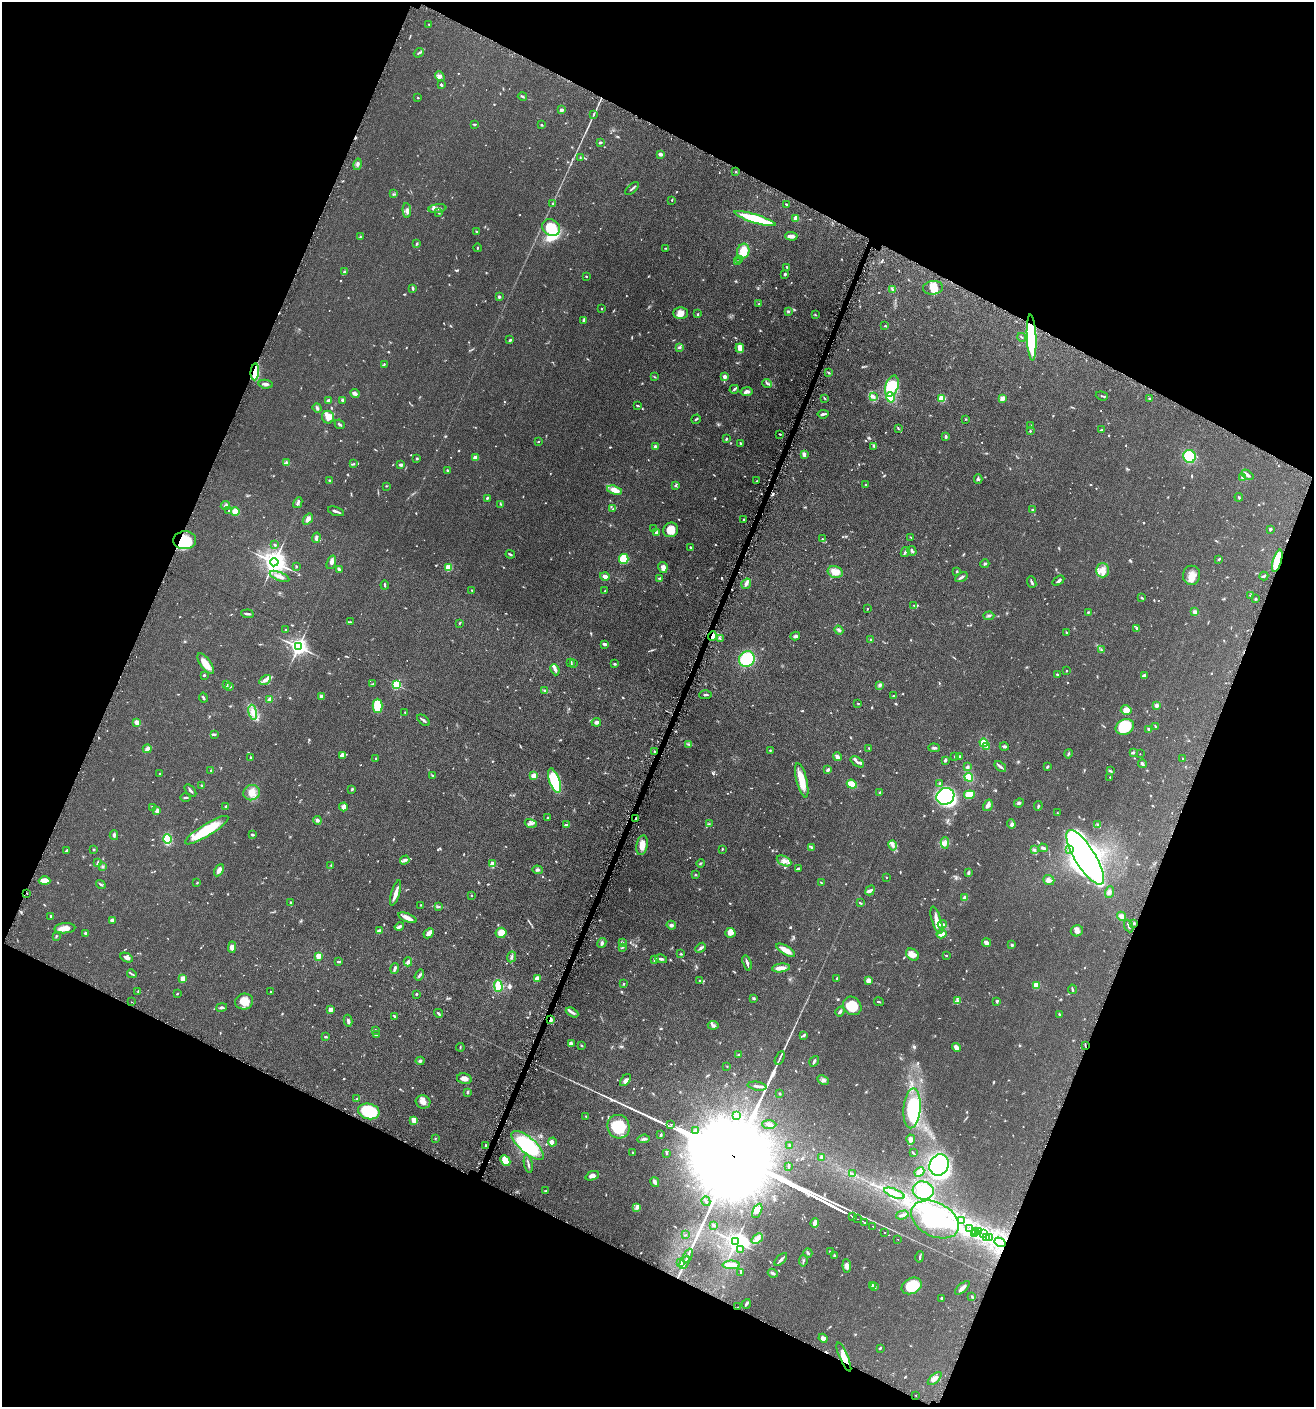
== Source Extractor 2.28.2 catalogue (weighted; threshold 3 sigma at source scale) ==
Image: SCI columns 139-5385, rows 16-5633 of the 5662 x 5646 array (HDU 1 of 3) = the unmasked area's bounding box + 8 px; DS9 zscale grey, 4 x 4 block average (1 PNG px = mean of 4 x 4 image px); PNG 1316 x 1409 px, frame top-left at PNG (2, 2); each listed source drawn as its Kron ellipse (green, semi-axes under 4 px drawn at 4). Shown black and unused: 44% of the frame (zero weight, under 3 of 6 exposures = <1% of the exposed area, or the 3 px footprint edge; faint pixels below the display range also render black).
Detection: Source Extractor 2.28.2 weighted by HDU 2 'WHT'. Background 0.0496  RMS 0.0059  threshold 0.0241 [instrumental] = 3 sigma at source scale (4.09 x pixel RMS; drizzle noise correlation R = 1.36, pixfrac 0.8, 0.05/0.05 arcsec/px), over >= 5 px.
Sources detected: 1035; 9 too faint to see at this stretch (4 x 4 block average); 5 inside a brighter object's white glare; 8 cosmic-ray / hot-pixel residue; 2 long thin detections or spike segments (spike, bleed or trail) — neither listed nor drawn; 17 coinciding with a brighter row at this scale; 60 inside a brighter listed object's ellipse — not listed separately; of the other 934, all 500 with FLUX_AUTO >= 2.04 (the completeness limit of this list) listed and drawn (434 fainter detections not listed), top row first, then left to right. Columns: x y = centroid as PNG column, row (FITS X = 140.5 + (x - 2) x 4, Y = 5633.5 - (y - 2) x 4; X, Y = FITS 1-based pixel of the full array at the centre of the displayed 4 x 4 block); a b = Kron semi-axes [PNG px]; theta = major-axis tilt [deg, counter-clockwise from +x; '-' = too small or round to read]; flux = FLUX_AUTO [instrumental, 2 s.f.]
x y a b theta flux
429 24 2 2 - 2.1
419 53 5 2 - 3.9
440 76 5 3 - 8.2
441 85 3 2 - 4.7
522 96 5 2 - 3.7
418 98 2 2 - 2.3
561 110 3 2 - 8
593 114 3 2 - 2.9
474 124 4 2 - 2.9
542 125 4 2 - 2.4
600 142 3 2 - 4.9
660 154 3 2 - 13
580 157 2 2 - 2.3
357 164 6 2 75 4.8
736 172 2 2 - 3.4
632 188 8 2 41 6.1
394 194 4 2 - 3
672 200 3 2 - 2.1
553 204 3 2 - 3.6
786 204 3 2 - 2.3
437 209 9 2 7 7.9
407 210 7 3 -88 8.8
439 213 3 2 - 2.1
796 218 4 2 - 21
755 219 22 3 -17 160
551 227 9 8 - 64
476 231 3 2 - 3.1
791 236 6 3 -4 18
360 237 3 2 - 2.1
416 244 4 2 - 2.7
477 248 4 2 - 2.2
666 248 3 2 - 2.1
743 251 7 6 - 47
740 260 3 2 - 2.2
738 261 2 2 - 2.3
787 267 3 2 - 3
345 272 4 2 - 2.2
785 274 3 2 - 4
586 276 2 2 - 2.7
413 288 3 2 - 6.6
933 288 10 7 8 28
892 289 2 2 - 2.7
499 297 2 2 - 20
759 304 2 2 - 2.3
601 309 2 2 - 2.1
788 311 3 2 - 3.8
680 313 7 6 - 22
698 314 2 2 - 4
815 315 3 2 - 2.7
583 320 3 2 - 4.1
885 326 3 2 - 2.1
1022 337 4 2 - 2.3
1032 337 23 4 -87 290
510 340 4 2 - 3.7
679 348 3 2 - 3.8
740 348 4 2 - 46
384 364 3 2 - 2.5
255 372 8 4 85 86
829 373 2 2 - 2.2
725 376 4 3 - 9.6
655 377 3 2 - 2.4
767 383 5 2 - 4.9
266 384 7 3 -7 8.8
892 386 11 6 71 88
734 389 4 2 - 4.2
747 392 6 3 9 11
355 394 5 4 - 7.3
1102 396 6 2 -18 3.9
874 397 3 3 - 4.8
890 397 5 4 - 47
825 398 4 2 - 2.2
942 398 4 3 - 38
1002 398 2 2 - 68
1149 398 3 2 - 2.1
342 400 3 2 - 4.8
328 401 3 2 - 6.8
637 406 4 2 - 2.7
317 408 5 3 - 5.8
823 414 6 2 7 6.9
328 417 6 6 - 27
696 419 5 2 - 3.5
966 419 2 2 - 2.7
340 424 5 2 - 4.7
1031 426 3 2 - 2.8
898 428 3 2 - 2.3
1101 430 4 2 - 3.2
1030 431 2 2 - 3
780 434 3 2 - 3.6
946 437 4 2 - 4.5
726 439 3 2 - 4.8
538 442 3 2 - 2.1
740 443 3 2 - 4.7
655 446 2 2 - 22
874 446 3 2 - 3
804 454 3 2 - 14
1189 456 6 6 - 89
417 458 2 2 - 3.8
475 458 2 2 - 60
286 462 4 3 - 6.5
354 464 2 2 - 2.7
401 465 3 2 - 11
447 470 4 2 - 2.9
1247 475 6 2 -37 12
1243 477 2 2 - 39
978 479 4 3 - 6.4
330 480 3 2 - 3.6
757 481 2 2 - 2.8
866 485 3 2 - 3.5
386 486 3 2 - 2.1
675 486 3 3 - 3.9
615 490 8 4 -17 23
1239 497 4 2 - 3.5
487 498 2 2 - 4
298 503 6 3 61 7.3
500 504 3 2 - 2.1
225 505 5 3 - 4.8
613 509 3 2 - 2.1
1032 509 3 2 - 2.1
229 510 2 2 - 2.5
235 511 4 4 - 25
336 511 8 2 -19 9.1
308 519 6 3 54 12
743 519 2 2 - 4.7
653 529 3 2 - 2.2
1270 529 3 2 - 4.5
671 530 8 7 - 36
656 533 3 2 - 9.4
911 537 3 2 - 2.4
316 538 5 3 - 7.4
822 539 3 2 - 3.5
185 540 11 9 6 91
275 545 3 2 - 4.5
690 547 2 2 - 4.1
912 551 5 2 - 8.3
905 552 5 2 - 5.3
510 554 5 2 - 4.8
624 559 5 4 - 65
1219 559 3 2 - 4.1
1277 561 11 4 74 120
274 562 4 4 - 2800
331 562 7 4 72 11
985 564 4 2 - 4
296 566 2 2 - 3.2
663 567 5 4 - 15
448 568 2 2 - 140
339 570 4 2 - 6.5
1103 570 7 6 - 27
957 571 3 2 - 3.6
835 572 8 5 -13 31
1192 575 9 8 - 27
279 576 10 3 -22 18
605 576 5 3 - 15
1264 576 4 2 - 5.7
961 577 7 2 31 6.8
659 578 3 2 - 2.8
1058 581 6 3 35 7
1032 582 6 2 -69 5.5
746 584 5 3 - 9.3
385 585 4 2 - 3.8
472 590 3 2 - 2.7
605 591 3 2 - 2.5
1251 596 3 2 - 2.1
1142 598 4 2 - 2.9
1255 599 3 2 - 2.8
914 605 3 2 - 2.7
867 609 2 2 - 2.3
1088 612 3 2 - 2.6
1195 612 4 3 - 7.4
248 614 6 2 -7 7.8
989 616 5 2 - 4.2
350 622 3 2 - 2.7
459 623 3 2 - 2.5
1137 628 4 3 - 5.5
285 630 2 2 - 3.4
839 630 5 3 - 5.6
1067 632 2 2 - 2.6
712 636 5 2 - 13
795 636 5 3 - 6.3
720 639 2 2 - 2.1
871 640 3 3 - 4.3
604 644 3 2 - 8.6
298 647 3 3 - 1500
1101 650 3 2 - 2.3
747 659 8 7 - 130
571 662 3 2 - 2.6
206 663 12 5 -54 41
573 663 2 2 - 2.3
614 664 2 2 - 5.3
555 670 6 2 -66 7.5
1066 671 2 2 - 4
1057 674 2 2 - 3.2
204 675 2 2 - 12
1144 676 3 3 - 12
265 680 6 4 31 11
226 684 3 2 - 3
373 684 3 2 - 2
396 685 2 2 - 340
880 685 4 3 - 6.2
230 686 3 2 - 4.4
545 690 3 2 - 3.2
705 695 6 2 2 5.1
321 696 2 2 - 35
894 696 4 3 - 4
203 698 5 2 - 3.9
269 699 3 2 - 11
858 703 2 2 - 2.7
1157 705 2 2 - 43
377 706 7 5 90 64
1126 710 5 4 - 25
253 712 7 4 -79 22
405 712 2 2 - 3.6
423 720 7 2 -40 5.8
137 722 4 3 - 17
596 722 5 3 - 8.3
1155 726 3 2 - 2.3
1125 727 9 7 25 120
1149 729 3 2 - 7.4
215 735 3 2 - 3.3
984 743 4 4 - 25
688 744 3 2 - 2.8
987 747 3 2 - 5
1004 747 4 2 - 5.6
869 748 3 2 - 2.2
934 748 6 3 -1 5.5
147 749 4 3 - 15
770 751 2 2 - 2.4
654 752 2 2 - 8.8
1133 752 3 3 - 4.2
1068 754 5 2 - 3.7
1140 754 2 2 - 2.3
342 755 4 3 - 15
955 756 2 2 - 2.4
959 756 3 2 - 2.8
837 757 4 3 - 14
250 758 3 2 - 2.6
376 758 2 2 - 2
1183 758 3 2 - 2.2
945 760 3 2 - 7.3
857 762 7 2 -35 7.9
1142 764 4 3 - 7.2
967 767 3 3 - 5.5
1000 767 7 2 -39 5.9
1047 767 3 2 - 3
211 770 3 2 - 2.2
828 770 3 3 - 5.5
1110 771 4 2 - 4.4
159 774 2 2 - 2.9
432 775 4 2 - 2.9
534 776 3 2 - 43
969 777 4 3 - 44
1110 777 2 2 - 3.4
802 780 17 5 -76 61
554 781 12 5 -71 170
940 783 2 2 - 9.7
852 784 5 3 - 55
201 785 2 2 - 2.1
352 789 4 2 - 2.9
190 791 7 2 -47 5.8
252 793 8 7 - 26
879 793 4 2 - 3.6
969 795 5 4 - 33
945 796 9 8 - 310
185 797 5 2 - 4.3
1019 803 5 2 - 3.8
988 805 6 4 58 10
226 806 3 2 - 3.5
1038 806 5 2 - 3.6
153 807 3 2 - 3.3
343 807 4 4 - 11
157 811 4 3 - 10
1057 813 2 2 - 2.1
547 817 2 2 - 4
636 819 3 2 - 3.8
317 820 4 4 - 6.1
531 823 6 2 -17 7.3
567 824 3 3 - 6.8
709 824 2 2 - 2.3
1011 824 5 3 - 8.9
1098 825 3 2 - 2.7
207 830 25 6 32 120
114 835 5 2 - 5.4
253 835 4 2 - 4.1
167 839 5 3 - 78
945 843 5 2 - 7.2
642 845 10 5 79 28
893 845 5 3 - 8.2
811 847 3 2 - 2.8
1043 848 5 3 - 4.7
94 849 2 2 - 2.8
722 849 3 2 - 2.8
1070 849 4 2 - 4.1
1034 850 3 2 - 3.2
66 851 3 2 - 4.1
1085 857 31 10 -58 1900
405 860 5 2 - 5.3
784 861 8 4 -26 15
97 863 3 2 - 3.7
700 863 4 2 - 2.3
492 864 2 2 - 79
331 865 2 2 - 2.1
103 867 2 2 - 2.7
798 869 3 2 - 6.1
219 870 6 3 59 18
537 870 5 2 - 5.2
968 873 4 3 - 3.9
695 875 2 2 - 3.3
886 877 2 2 - 2.6
1049 880 5 4 - 10
45 881 6 4 -2 30
821 882 3 2 - 2.1
197 883 2 2 - 2.4
101 884 5 2 - 4
870 890 5 4 - 8.1
1109 892 6 3 72 7.9
27 893 2 2 - 5.1
395 893 13 2 73 24
471 895 2 2 - 4.5
964 898 2 2 - 12
291 902 3 2 - 3.1
860 903 4 2 - 4
421 905 3 2 - 2.6
438 907 4 2 - 2.8
51 916 3 2 - 4.4
1121 916 5 3 - 14
407 918 9 3 -21 19
112 920 3 3 - 15
937 920 14 4 -74 40
1134 923 2 2 - 3.5
942 924 4 3 - 5.9
671 925 5 4 - 6.4
1129 926 6 2 -66 7
399 927 5 2 - 7.7
65 928 10 5 4 26
379 931 3 3 - 10
1077 931 6 5 - 14
85 933 2 2 - 5.8
429 933 5 4 - 14
501 933 5 5 - 42
730 933 5 4 - 19
942 934 5 3 - 24
56 936 4 2 - 2.4
602 943 5 3 - 7.3
622 943 3 2 - 3.6
987 943 5 2 - 24
1012 945 3 3 - 3.5
232 947 6 4 86 12
622 947 4 2 - 4.4
701 948 6 2 40 6.3
786 950 10 4 -31 25
681 954 2 2 - 3.8
912 955 7 5 -38 21
946 955 2 2 - 2.1
318 956 2 2 - 120
511 957 5 2 - 6
127 958 6 3 -26 12
661 959 6 3 -13 6.6
655 960 4 3 - 5.5
338 961 3 2 - 4.6
408 962 4 3 - 6.4
747 963 8 2 -73 7.1
781 968 9 4 7 18
395 969 5 2 - 8.5
132 974 5 2 - 3.7
419 975 6 2 57 5.1
537 978 4 3 - 13
837 978 3 2 - 4.3
183 979 2 2 - 81
869 980 4 3 - 13
700 981 3 2 - 3.8
624 984 2 2 - 2.1
1036 985 2 2 - 140
498 986 6 3 -89 66
1072 989 5 2 - 3.7
138 991 3 2 - 2.1
271 992 2 2 - 2.3
177 994 2 2 - 3.2
417 994 3 2 - 2.1
753 998 3 2 - 3.9
957 1001 3 2 - 4.2
997 1001 3 2 - 6.4
131 1002 2 2 - 4.7
244 1002 9 8 - 42
879 1002 5 2 - 2.7
852 1006 10 8 -44 80
221 1007 5 3 - 5.7
331 1009 4 3 - 13
840 1011 5 2 - 6.9
572 1012 7 3 -28 8.4
438 1013 4 2 - 4.8
1059 1014 3 2 - 4.5
395 1016 3 2 - 4.4
550 1019 4 2 - 6.1
348 1021 6 3 -80 7.2
713 1025 5 3 - 7.2
375 1030 3 2 - 2.2
376 1034 3 2 - 2.5
804 1035 3 2 - 4.9
325 1037 3 2 - 3.7
571 1044 3 3 - 13
581 1045 4 2 - 2.6
1085 1045 3 2 - 2.2
460 1047 4 2 - 2.8
956 1047 5 3 - 21
739 1055 3 2 - 3.5
780 1058 7 2 64 5.7
420 1061 4 3 - 4.4
814 1061 5 2 - 5
727 1066 2 2 - 2.1
464 1079 7 5 -13 14
625 1080 7 3 50 10
823 1080 6 2 -25 5.5
757 1086 9 2 -9 8.5
467 1092 3 2 - 6.9
779 1094 3 2 - 2.4
356 1099 3 2 - 2.5
423 1102 7 6 - 16
912 1108 20 8 86 180
369 1111 11 7 -13 170
736 1115 3 3 - 3.9
586 1116 2 2 - 3.2
414 1120 3 3 - 29
671 1124 2 2 - 32
769 1124 7 3 -1 8.2
619 1127 12 11 - 110
696 1131 3 3 - 6.7
661 1135 3 2 - 4.7
435 1138 2 2 - 2.1
644 1139 6 2 6 5.9
911 1140 5 4 - 9.7
552 1142 4 3 - 10
528 1145 20 8 -41 210
789 1145 3 2 - 3
486 1146 3 2 - 4.8
633 1152 3 2 - 2.6
666 1153 2 2 - 3
913 1153 3 2 - 2.9
822 1157 3 3 - 6.3
505 1161 6 4 -45 37
528 1164 9 2 -79 7.3
939 1165 11 9 65 390
789 1166 3 2 - 3.7
919 1172 5 4 - 8.2
852 1174 3 2 - 2.6
592 1176 7 4 21 13
655 1182 5 3 - 9.1
923 1190 10 9 - 67
546 1191 4 2 - 2.5
894 1193 11 3 -22 25
706 1201 5 2 - 3.4
636 1208 3 3 - 4.5
757 1211 7 3 64 21
902 1215 6 2 17 7.3
852 1216 2 2 - 12
858 1219 2 2 - 2.2
935 1219 25 16 -27 200
962 1220 3 2 - 4.3
864 1222 2 2 - 2.8
815 1223 5 3 - 22
714 1225 3 2 - 6.3
873 1227 2 2 - 3.2
969 1229 2 2 - 3.3
976 1231 3 2 - 3.8
884 1232 2 2 - 2.3
979 1232 2 2 - 2.3
983 1233 2 2 - 3.8
974 1234 2 2 - 2.1
686 1235 2 2 - 2.4
986 1238 3 2 - 4.1
990 1238 2 2 - 6.4
757 1239 6 3 40 12
898 1240 2 2 - 12
736 1242 4 3 - 1700
1000 1242 6 3 -30 320
740 1249 3 2 - 3.8
830 1252 3 2 - 3.1
808 1253 5 2 - 4.8
688 1255 7 2 65 6.9
834 1256 4 2 - 3.7
920 1257 6 2 78 4
781 1260 8 2 46 9.5
803 1261 6 2 79 3.7
684 1262 7 2 60 7.1
681 1263 3 3 - 3.7
731 1265 9 2 0 45
847 1266 7 4 -84 12
741 1272 4 2 - 3.8
773 1273 5 3 - 5.8
872 1285 4 2 - 4.1
875 1286 3 2 - 2.4
912 1286 10 7 27 100
962 1288 9 3 42 12
972 1296 3 2 - 2.7
942 1298 3 2 - 4.2
746 1304 5 2 - 7.4
738 1307 2 2 - 7.4
823 1338 5 4 - 8.4
880 1348 3 2 - 4.8
844 1357 15 3 -66 29
935 1378 8 3 42 16
915 1395 2 2 - 3.1
Overlapping masked pixels (flux is a lower limit): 11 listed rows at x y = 1032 337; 255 372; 185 540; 1277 561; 712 636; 636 819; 27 893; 550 1019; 1000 1242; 738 1307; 844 1357
Diffuse or blended objects may show on this block-average render without a row.